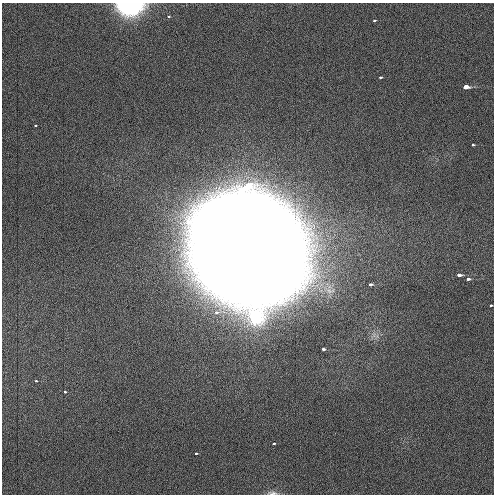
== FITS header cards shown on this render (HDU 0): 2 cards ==
NAXIS1  =                  492 / Axis length
NAXIS2  =                  492 / Axis length

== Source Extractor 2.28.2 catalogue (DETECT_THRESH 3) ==
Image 492 x 492 px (HDU 0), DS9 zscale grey, 1 PNG px = 1 image px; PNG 496 x 496 px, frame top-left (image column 1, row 492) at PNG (2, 3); no overlay
Background 4.19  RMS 3.2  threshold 9.67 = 3 sigma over >= 5 px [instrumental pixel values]
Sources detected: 19; all 19 listed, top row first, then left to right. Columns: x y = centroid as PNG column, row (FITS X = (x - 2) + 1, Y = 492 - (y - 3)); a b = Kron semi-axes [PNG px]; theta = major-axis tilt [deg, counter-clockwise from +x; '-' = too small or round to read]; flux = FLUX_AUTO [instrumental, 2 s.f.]
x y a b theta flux
130 7 21 12 0 2.9e+04
169 16 3 3 - 2.4e+02
374 20 3 2 - 5.7e+02
380 77 3 3 - 4.8e+02
465 87 4 3 - 6.9e+03
36 125 3 2 - 3.5e+02
473 145 3 3 - 4.8e+02
247 249 47 39 -43 2.1e+07
459 275 4 3 - 2.4e+03
468 279 4 3 - 9.5e+02
370 284 4 3 - 9.7e+02
490 305 3 3 - 4.2e+02
374 335 14 8 66 1.5e+03
323 349 3 3 - 8.4e+02
36 381 3 3 - 4.4e+02
65 392 3 3 - 5.6e+02
273 443 3 3 - 4.9e+02
196 453 3 3 - 5.4e+02
272 493 15 5 -3 8.2e+02
At the frame edge (FLAGS 8, measured only in part): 2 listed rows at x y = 130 7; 272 493